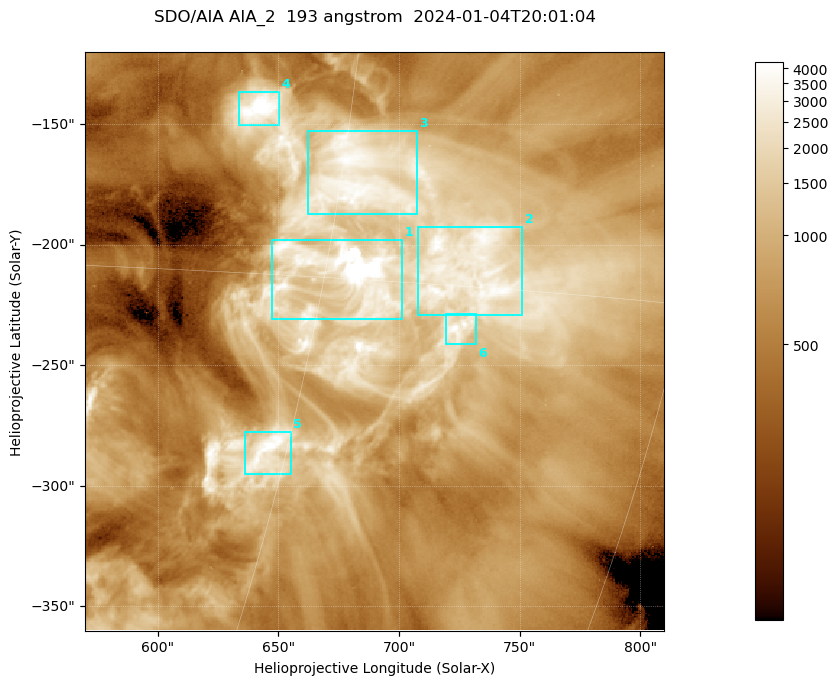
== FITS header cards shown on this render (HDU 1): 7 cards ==
TELESCOP= 'SDO/AIA '           / For AIA: SDO/AIA
INSTRUME= 'AIA_2   '           / For AIA: AIA_ATA1, AIA_ATA2, AIA_ATA3 or AIA_AT
WAVELNTH=                  193 / [angstrom] Wavelength
WAVEUNIT= 'angstrom'           / Wavelength unit: angstrom
DATE-OBS= '2024-01-04T20:01:04.843' / [ISO] Date when observation started; ISO 8
CTYPE1  = 'HPLN-TAN'           / CTYPE1; Typically HPLN
CTYPE2  = 'HPLT-TAN'           / CTYPE2; Typically HPLT

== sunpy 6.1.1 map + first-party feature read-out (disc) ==
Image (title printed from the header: SDO/AIA AIA_2  193 angstrom  2024-01-04T20:01:04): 400 x 400 px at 0.6 arcsec/px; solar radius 976 arcsec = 1627 px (partial field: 1.9% of the solar disc is inside the frame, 100% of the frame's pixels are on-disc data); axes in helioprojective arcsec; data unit not stated in the header (colour bar unlabelled)
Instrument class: DISC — disc imager (sunpy class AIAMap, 193 A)
Bright regions (active regions / flare kernels): reference = the on-disc median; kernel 3 px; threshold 5 sigma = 1888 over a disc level ~683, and >= 1.15x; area >= 160 px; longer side >= 5 px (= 3 arcsec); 6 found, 6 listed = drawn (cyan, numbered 1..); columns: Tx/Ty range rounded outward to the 2 arcsec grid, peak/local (2 s.f.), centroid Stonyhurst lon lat
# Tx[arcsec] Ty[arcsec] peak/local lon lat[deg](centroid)
1 646..702 -232..-198 20 +46 -15
2 708..752 -230..-192 6 +50 -15
3 662..708 -188..-152 6.1 +46 -13
4 632..652 -152..-136 7.8 +42 -11
5 636..656 -296..-278 6.7 +44 -19
6 718..732 -242..-228 6.4 +50 -16